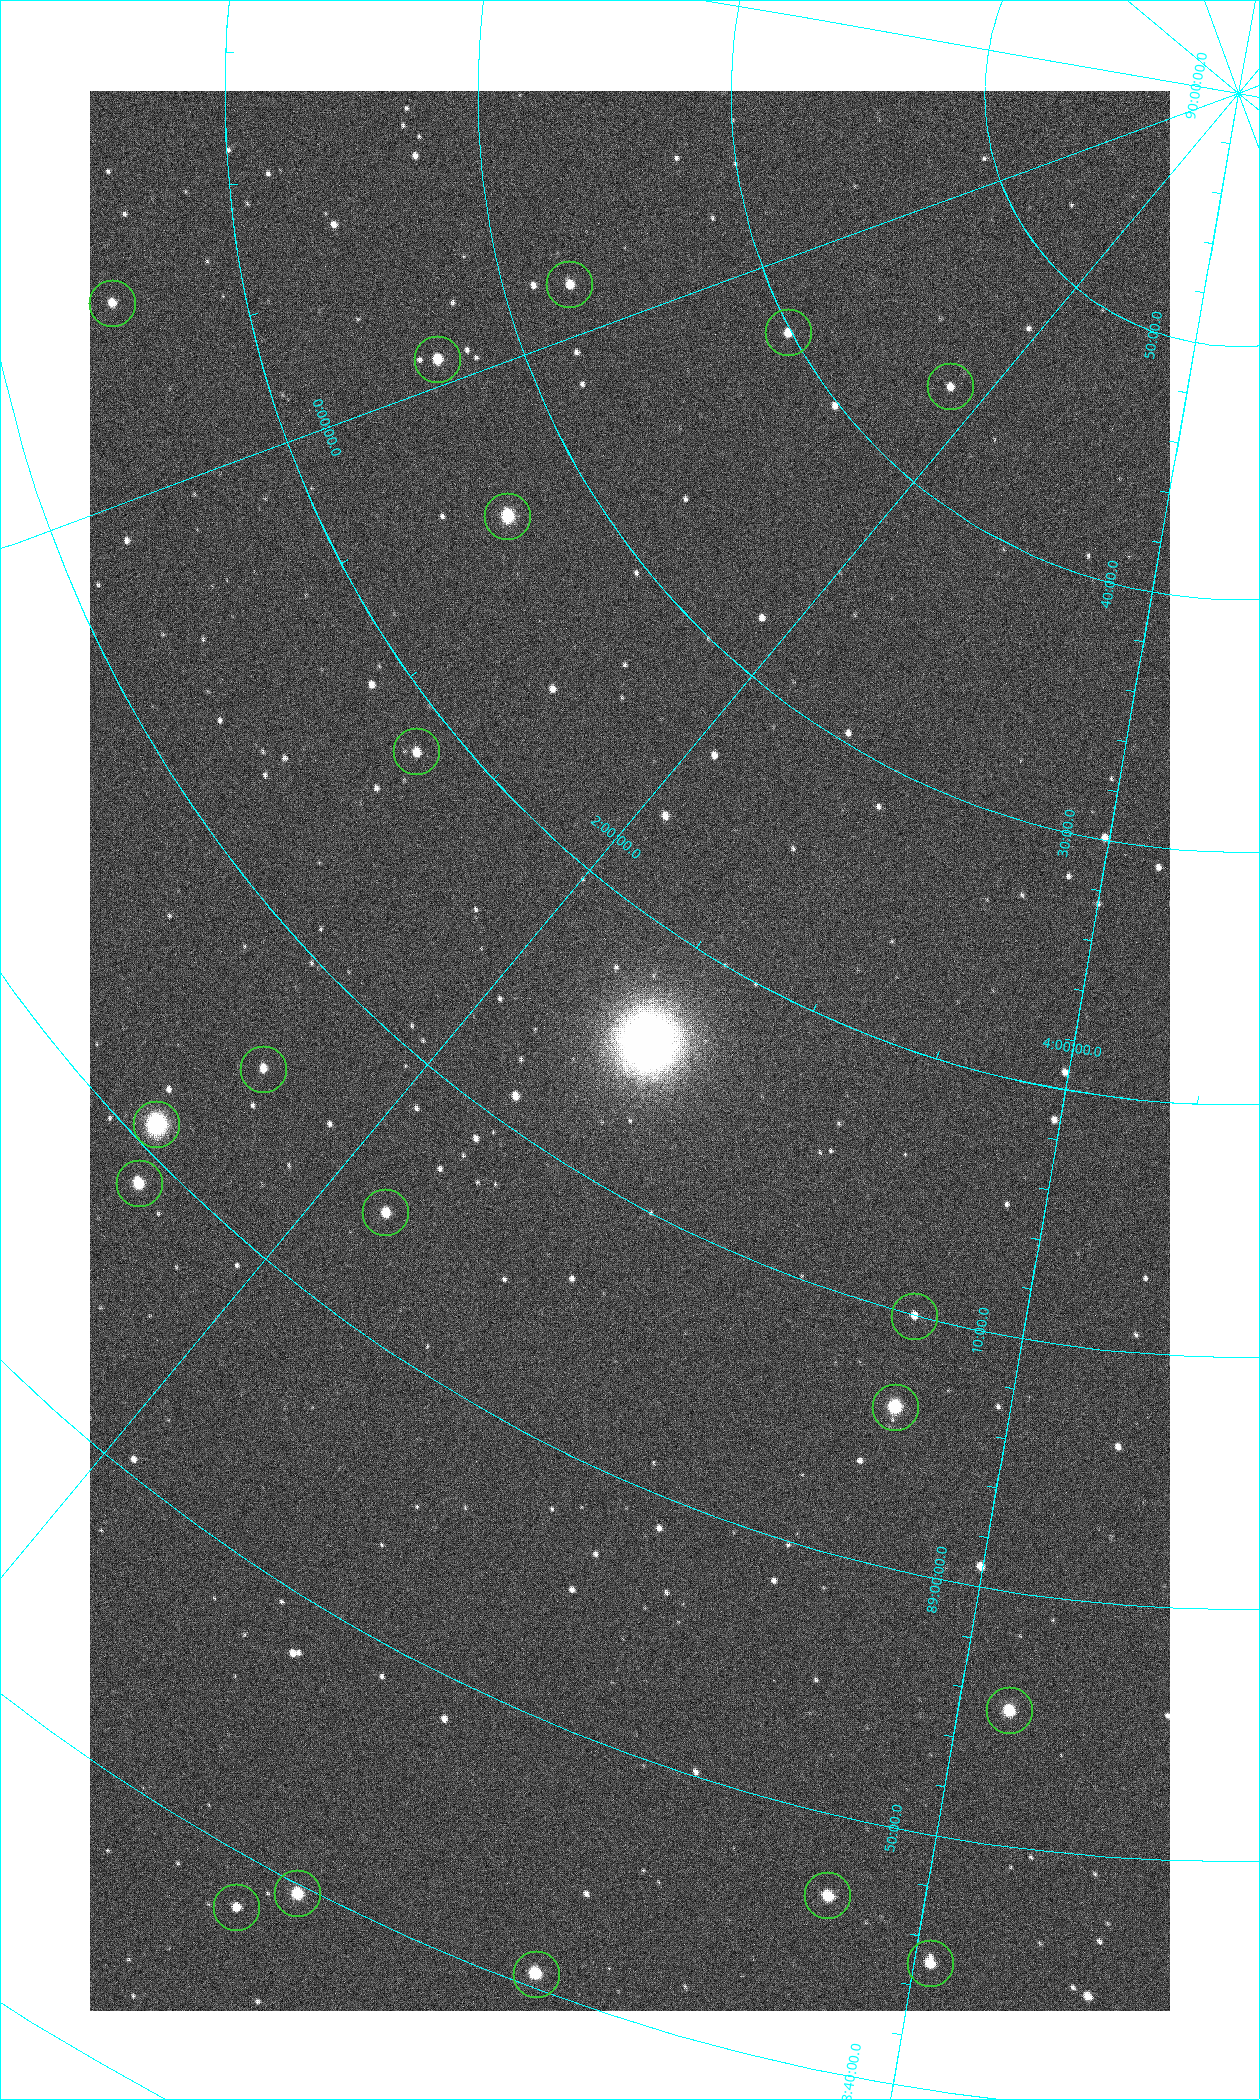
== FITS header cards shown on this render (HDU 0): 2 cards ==
NAXIS1  =                 1080 / length of data axis 1
NAXIS2  =                 1920 / length of data axis 2

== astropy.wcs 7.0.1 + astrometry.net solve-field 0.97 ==
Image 1080 x 1920 px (HDU 0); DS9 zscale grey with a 90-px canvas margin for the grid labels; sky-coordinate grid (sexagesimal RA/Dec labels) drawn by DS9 from the SOLVED WCS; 19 Tycho-2 reference stars matched to detected sources circled (green)
Header WCS: none
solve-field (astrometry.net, Tycho-2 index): SOLVED blind (the file carries no WCS)
Solved WCS: RA---TAN-SIP/DEC--TAN-SIP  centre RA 02:29:45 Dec +89:15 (37.44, +89.25 deg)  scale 2.37 arcsec/px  FOV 42.7' x 76.0'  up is -32 deg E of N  parity flipped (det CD > 0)
(file carries no celestial WCS; the grid is the blind solution)
Tycho-2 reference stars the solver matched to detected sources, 19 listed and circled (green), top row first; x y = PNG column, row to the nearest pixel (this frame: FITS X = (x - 90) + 1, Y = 1920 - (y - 91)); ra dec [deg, ICRS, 3 dp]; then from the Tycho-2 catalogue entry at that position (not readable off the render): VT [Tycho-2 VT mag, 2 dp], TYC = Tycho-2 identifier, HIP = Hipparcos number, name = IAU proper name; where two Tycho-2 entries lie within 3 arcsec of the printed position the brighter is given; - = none
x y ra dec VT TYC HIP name
569 284 355.808 +89.543 10.14 4662-135-1 - -
112 303 350.364 +89.246 10.36 4662-120-1 - -
788 332 7.906 +89.665 10.51 4627-6-1 - -
437 359 358.236 +89.445 9.52 4662-45-1 - -
950 386 25.399 +89.729 11.04 4627-64-1 - -
507 516 9.931 +89.444 8.22 4627-49-1 3128 -
416 751 18.559 +89.307 10.52 4627-75-1 - -
263 1069 24.867 +89.092 10.76 4627-125-1 - -
156 1124 23.461 +89.016 6.47 4627-259-1 7283 -
139 1183 24.587 +88.980 9.00 4627-86-1 - -
385 1212 32.549 +89.073 9.84 4628-149-1 - -
914 1316 55.017 +89.166 11.19 4628-70-1 - -
895 1407 55.225 +89.105 8.15 4628-68-1 17195 -
1009 1710 61.773 +88.923 8.88 4629-92-1 - -
297 1893 42.246 +88.661 8.90 4628-20-1 - -
827 1895 57.015 +88.780 9.32 4628-84-1 - -
236 1907 40.943 +88.634 10.89 4628-71-1 - -
930 1963 60.479 +88.750 9.70 4629-3-1 - -
536 1974 49.382 +88.676 8.64 4628-25-1 - -